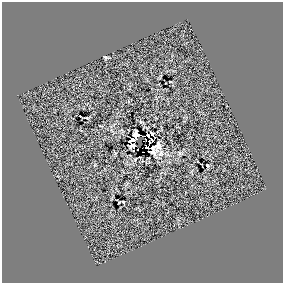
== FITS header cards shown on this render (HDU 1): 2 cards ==
NAXIS1  =                  281 /
NAXIS2  =                  281 /

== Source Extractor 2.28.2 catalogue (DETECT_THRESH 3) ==
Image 281 x 281 px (HDU 1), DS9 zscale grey, 1 PNG px = 1 image px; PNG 285 x 285 px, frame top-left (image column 1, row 281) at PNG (2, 2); no overlay
Background 0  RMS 11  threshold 33.6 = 3 sigma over >= 5 px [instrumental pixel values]
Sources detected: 20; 1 with non-positive FLUX_AUTO (blend fragments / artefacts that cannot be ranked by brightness) is not listed; the other 19 listed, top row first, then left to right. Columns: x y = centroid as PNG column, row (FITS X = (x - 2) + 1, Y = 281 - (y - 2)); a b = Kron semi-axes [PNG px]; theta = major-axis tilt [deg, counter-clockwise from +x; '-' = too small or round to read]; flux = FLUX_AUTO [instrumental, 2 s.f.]
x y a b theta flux
105 57 5 4 - 960
170 81 3 2 - 500
86 118 3 2 - 730
141 122 6 4 -6 900
152 133 4 3 - 870
136 135 7 6 - 3400
148 135 3 3 - 1100
152 139 4 2 - 410
132 140 6 3 20 3900
150 142 3 2 - 700
132 145 6 4 24 2600
158 145 9 5 84 2600
146 147 4 3 - 1400
152 147 5 4 - 1400
161 153 11 6 60 3300
180 153 7 4 -13 950
207 166 3 2 - 820
119 202 3 2 - 630
123 202 3 2 - 660
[1 non-positive-flux detection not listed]